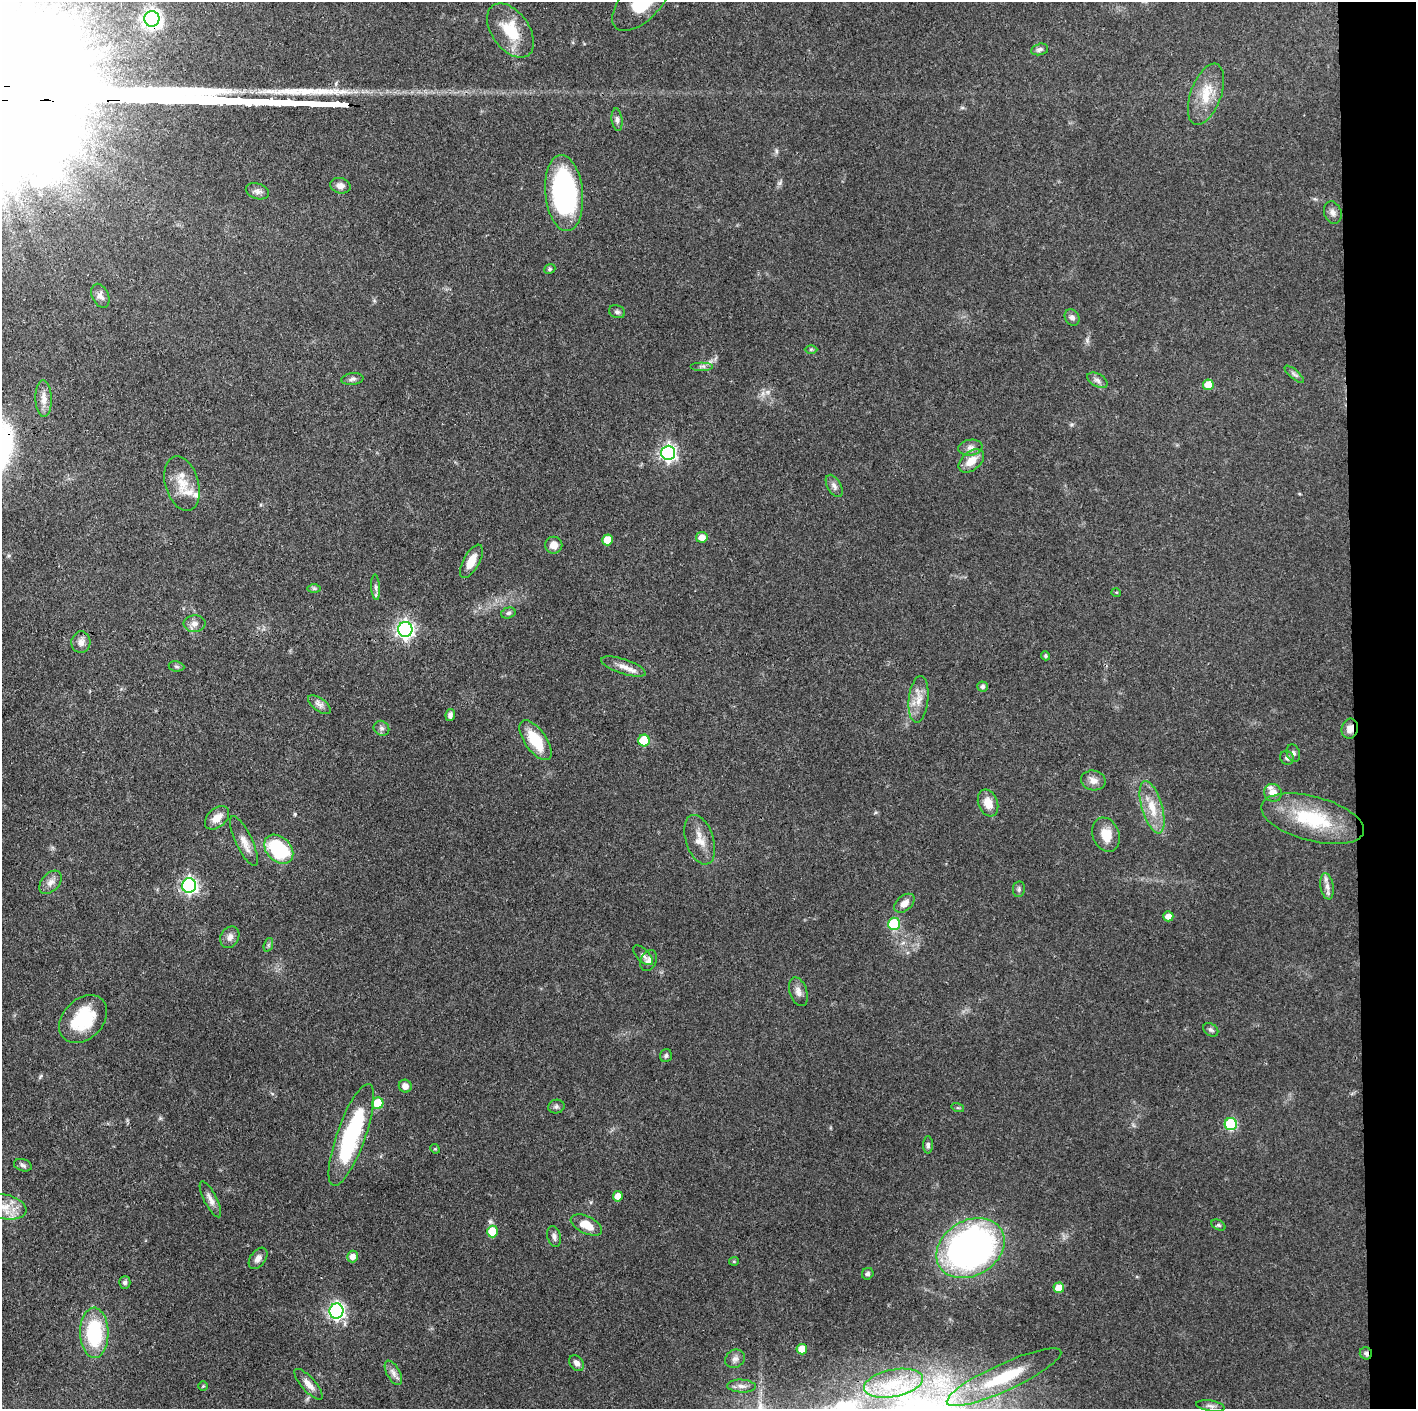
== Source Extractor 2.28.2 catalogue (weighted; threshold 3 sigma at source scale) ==
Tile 6 of 3 x 3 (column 3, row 2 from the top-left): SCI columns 2828-4241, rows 1408-2814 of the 4241 x 4221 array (HDU 1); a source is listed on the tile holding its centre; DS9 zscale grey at full resolution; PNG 1418 x 1411 px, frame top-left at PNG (2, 2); each listed source drawn as its Kron ellipse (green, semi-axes under 4 px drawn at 4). Shown black and unused: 4% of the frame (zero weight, under 3 of 4 exposures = <1% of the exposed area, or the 3 px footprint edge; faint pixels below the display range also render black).
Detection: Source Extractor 2.28.2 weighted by HDU 2 'WHT'; one run over the whole footprint, this tile lists its part. Background 0.087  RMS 0.004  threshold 0.0179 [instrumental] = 3 sigma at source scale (4.5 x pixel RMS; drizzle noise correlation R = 1.50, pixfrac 1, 0.05/0.05 arcsec/px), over >= 5 px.
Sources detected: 114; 3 inside a brighter listed object's ellipse — not listed separately; the other 111 listed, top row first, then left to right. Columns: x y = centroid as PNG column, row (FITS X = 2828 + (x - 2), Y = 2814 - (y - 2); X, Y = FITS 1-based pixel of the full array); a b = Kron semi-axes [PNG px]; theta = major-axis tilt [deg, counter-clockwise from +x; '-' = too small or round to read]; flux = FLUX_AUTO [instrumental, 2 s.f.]
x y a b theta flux
641 2 36 18 45 28
152 19 8 7 - 160
510 31 30 18 -54 14
1040 49 9 5 12 1.1
1206 94 32 15 70 10
617 120 11 5 -83 1.4
340 186 10 7 -13 2.2
257 191 12 7 -16 1.7
564 193 38 19 -84 67
1333 212 11 8 -71 1.9
550 269 6 4 22 0.59
100 296 13 8 -65 1.9
617 312 8 6 -18 1.1
1072 318 9 7 -54 1.5
811 349 6 4 0 0.52
702 366 11 2 0 0.81
1294 374 12 4 -41 1.1
352 379 11 5 7 1.2
1097 380 11 6 -30 1.6
1208 385 5 5 - 7.4
44 399 18 8 -88 3.5
970 448 12 8 8 2.1
668 453 7 7 - 120
971 461 14 9 40 5.5
182 484 28 16 -74 8.5
834 486 12 7 -60 1.7
702 537 6 5 - 3.5
607 540 5 5 - 6.2
554 545 8 8 - 3.2
471 561 18 8 61 5.5
376 587 13 4 -86 1.3
314 588 7 4 -1 0.65
1116 592 5 3 - 0.38
508 613 7 5 17 0.86
195 624 11 8 3 2.3
405 629 7 7 - 150
81 642 11 9 85 2.3
1046 656 4 4 - 0.73
176 666 8 5 -7 0.75
623 667 23 7 -18 3.7
982 687 5 5 - 1.1
919 699 23 10 84 5.3
319 705 13 6 -36 1.9
450 715 6 4 83 1.5
381 728 8 7 - 1.4
1350 729 10 8 75 2.9
535 740 23 11 -55 14
644 740 6 6 - 15
1293 753 9 6 -71 1.2
1287 758 7 6 - 1.2
1093 780 12 10 -13 2.9
1273 793 9 8 - 3.9
988 803 14 9 -70 5.5
1152 807 27 10 -74 8.5
217 818 14 9 43 4.5
1313 819 53 22 -15 28
1106 835 18 13 -69 6.5
700 840 26 14 -72 6
244 841 27 8 -65 4.2
279 849 17 12 -45 31
50 882 13 8 48 2.6
189 885 7 7 - 120
1327 886 13 6 -81 2.3
1019 889 8 6 80 0.91
904 903 12 7 40 3
1168 916 5 5 - 3
894 924 6 6 - 21
230 937 11 9 57 2.2
268 945 7 4 71 0.71
643 955 12 6 -46 1.5
649 960 11 7 65 1.8
798 992 15 8 -71 2.6
83 1019 27 20 46 20
1211 1030 8 6 -35 0.96
666 1056 6 5 - 0.84
405 1086 6 6 - 2.4
378 1103 6 5 - 15
556 1107 8 7 - 1.1
958 1108 6 4 -17 0.56
1231 1124 6 6 - 32
351 1135 54 14 70 46
928 1145 8 5 -90 0.91
435 1149 5 4 - 0.41
23 1165 9 6 -17 1.1
618 1196 5 5 - 3.2
210 1199 20 6 -63 2.7
5 1207 22 12 -12 7.1
586 1225 17 8 -26 6.1
1218 1225 7 5 -26 0.66
492 1232 6 5 - 12
554 1236 10 6 -76 1.4
970 1248 36 27 31 180
352 1256 6 5 - 2.6
258 1258 12 7 54 2.3
734 1261 5 4 - 0.45
868 1274 6 5 - 1
125 1282 6 5 - 1
1059 1288 5 5 - 5.7
336 1311 7 7 - 110
94 1333 25 14 -89 30
802 1349 5 5 - 5.4
1366 1353 6 6 - 1
735 1359 10 8 33 1.8
577 1363 9 6 -54 1.8
393 1373 13 6 -61 2.1
1004 1377 63 13 25 25
893 1383 30 13 11 14
309 1384 19 7 -48 3.4
203 1386 4 4 - 0.4
741 1386 14 6 -3 2
1210 1406 14 5 -9 1.4
Overlapping masked pixels (flux is a lower limit): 5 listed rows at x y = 152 19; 1350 729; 279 849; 83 1019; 1366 1353
Isophote crosses this tile's border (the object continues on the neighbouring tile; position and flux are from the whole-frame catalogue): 2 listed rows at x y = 641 2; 5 1207